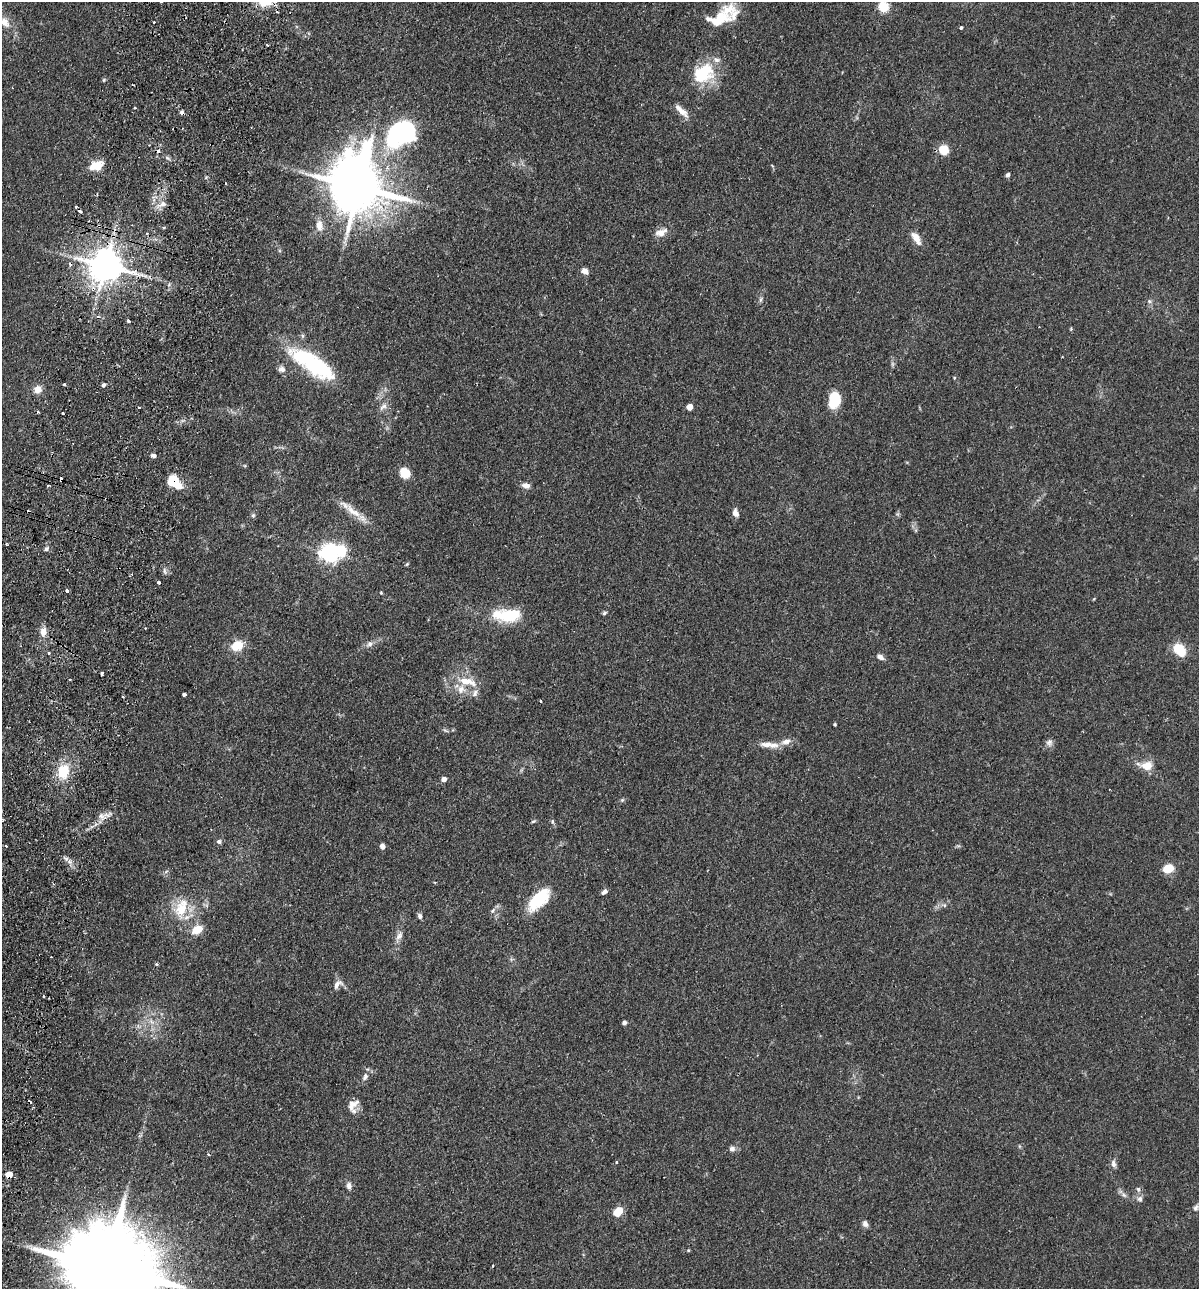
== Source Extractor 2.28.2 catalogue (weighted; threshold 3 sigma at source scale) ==
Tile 7 of 4 x 4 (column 3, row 2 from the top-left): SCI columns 2702-3898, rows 2593-3879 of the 5280 x 5184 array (HDU 1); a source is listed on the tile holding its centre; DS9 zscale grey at full resolution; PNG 1201 x 1291 px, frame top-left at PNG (2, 2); no overlay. Shown black and unused: <1% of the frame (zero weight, under 2 of 3 exposures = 3% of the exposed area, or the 3 px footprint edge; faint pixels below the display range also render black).
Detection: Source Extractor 2.28.2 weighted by HDU 2 'WHT'; one run over the whole footprint, this tile lists its part. Background 0.0824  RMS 0.0058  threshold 0.0261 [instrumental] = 3 sigma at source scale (4.5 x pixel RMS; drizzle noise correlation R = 1.50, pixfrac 1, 0.05/0.05 arcsec/px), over >= 5 px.
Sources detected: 132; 2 inside a brighter object's white glare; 15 cosmic-ray / hot-pixel residue — not listed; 6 inside a brighter listed object's ellipse — not listed separately; the other 109 listed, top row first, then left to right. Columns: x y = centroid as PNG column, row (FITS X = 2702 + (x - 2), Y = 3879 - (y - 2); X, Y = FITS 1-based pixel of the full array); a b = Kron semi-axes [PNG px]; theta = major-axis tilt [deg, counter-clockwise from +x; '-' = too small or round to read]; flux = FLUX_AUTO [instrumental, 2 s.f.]
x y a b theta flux
883 7 5 5 - 44
719 19 35 16 15 16
5 22 16 10 -56 5.9
961 28 3 3 - 1.8
703 73 27 20 34 28
135 108 3 3 - 0.65
681 111 22 7 -44 4.9
401 130 32 17 -47 40
943 150 6 6 - 24
96 165 13 8 18 11
1008 175 5 4 - 1.4
225 183 3 2 - 0.5
359 187 19 16 -73 3200
162 204 11 7 22 3.4
319 225 14 9 -84 5.4
99 226 4 3 - 0.68
164 227 4 3 - 0.66
661 232 17 9 21 4.9
916 238 16 8 -59 5.6
105 266 9 9 - 1400
585 271 8 6 -30 2.9
761 300 8 4 81 1.1
1149 301 6 4 -45 1
128 321 3 3 - 1.1
312 364 58 18 -33 53
282 369 10 8 -10 2.5
954 378 4 4 - 0.54
64 384 3 3 - 1.4
103 385 5 4 - 1.7
37 389 8 7 - 5.7
834 400 18 11 80 14
383 407 13 6 35 2.6
689 407 5 4 - 6.4
37 412 3 3 - 0.74
62 413 3 2 - 1
153 456 7 5 -22 1.6
405 473 12 10 -52 8
48 485 4 2 - 0.57
178 485 18 8 -22 11
526 486 10 7 -14 3.1
353 511 30 10 -39 9
735 513 10 7 -73 2.7
253 515 7 5 89 1
6 544 4 2 - 0.59
46 549 6 5 - 1.3
341 550 7 6 - 43
329 553 7 7 - 200
407 564 5 4 - 0.61
164 570 8 3 -71 1.2
159 582 3 3 - 1.4
67 591 3 3 - 9
381 593 5 3 - 0.5
604 613 6 4 19 0.88
508 615 24 11 2 33
43 631 11 8 87 4.2
370 644 8 7 - 2.1
237 646 13 9 28 12
1179 650 14 10 -47 14
49 653 3 3 - 0.79
880 657 9 6 -28 2.4
102 673 5 3 - 2.9
69 680 3 3 - 1.1
467 682 29 10 -13 11
475 693 11 7 68 2.5
184 695 4 3 - 1.2
123 696 3 2 - 0.71
541 701 3 3 - 0.72
835 724 3 3 - 0.69
1049 742 10 9 - 2.3
769 745 28 7 -4 6.2
1147 766 16 12 6 7.4
63 771 17 13 74 16
444 779 5 4 - 3.2
622 800 6 4 46 0.79
101 816 8 6 -44 2.4
533 821 7 4 19 0.85
552 822 7 4 -82 0.97
219 841 7 6 - 1.5
382 846 6 5 - 2.4
66 858 7 4 -18 1.4
1168 868 11 8 21 9
604 892 7 5 38 2.1
538 900 29 13 44 25
944 905 6 4 -44 0.93
181 908 27 15 73 17
493 911 9 5 53 1.5
420 916 7 5 -69 1.4
197 929 13 9 28 8
399 936 13 7 53 2.9
156 964 4 4 - 0.61
337 984 15 8 45 3.3
151 1021 7 6 - 2
624 1023 4 4 - 2
365 1077 12 7 64 2.7
352 1105 18 11 48 5.4
732 1149 8 7 - 2.1
616 1163 3 3 - 1.2
1113 1164 10 6 -76 2.1
9 1175 5 5 - 9.4
349 1186 9 7 -86 2.3
1138 1189 7 5 -74 1.5
1124 1195 7 4 -44 1.4
1140 1199 8 8 - 1.9
1196 1207 11 7 60 2.3
618 1212 8 5 46 23
865 1224 9 7 -68 2
688 1250 4 3 - 0.66
493 1266 3 2 - 0.54
106 1268 34 19 -19 15000
Overlapping masked pixels (flux is a lower limit): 5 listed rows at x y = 99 226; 105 266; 178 485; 9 1175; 106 1268
Isophote crosses this tile's border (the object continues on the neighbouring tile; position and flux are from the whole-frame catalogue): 1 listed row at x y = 106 1268